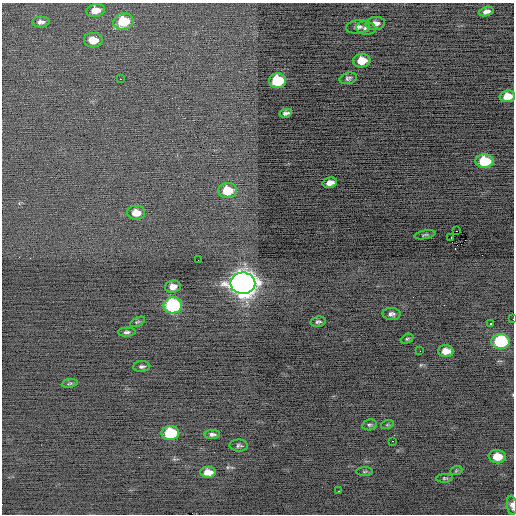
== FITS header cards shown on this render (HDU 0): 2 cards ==
NAXIS1  =                  512 / Axis length
NAXIS2  =                  512 / Axis length

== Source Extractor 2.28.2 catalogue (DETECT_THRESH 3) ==
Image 512 x 512 px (HDU 0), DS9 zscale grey, 1 PNG px = 1 image px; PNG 516 x 516 px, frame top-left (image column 1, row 512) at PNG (2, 3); each listed source drawn as its Kron ellipse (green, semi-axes under 4 px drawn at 4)
Background -0.522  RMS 0.78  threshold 2.34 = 3 sigma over >= 5 px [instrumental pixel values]
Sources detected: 50; all 50 listed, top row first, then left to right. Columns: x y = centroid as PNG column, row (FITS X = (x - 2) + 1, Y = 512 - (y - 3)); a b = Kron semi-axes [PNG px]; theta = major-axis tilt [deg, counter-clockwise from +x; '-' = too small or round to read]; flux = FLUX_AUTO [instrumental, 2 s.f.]
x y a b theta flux
95 10 9 6 10 510
486 11 7 4 16 240
123 21 10 8 10 1800
41 22 9 5 1 190
375 23 9 6 6 330
358 27 12 6 8 250
366 28 10 6 -7 190
93 40 9 7 0 710
362 61 8 6 10 890
348 78 9 5 16 130
120 79 2 2 - 250
277 81 9 7 6 2500
507 96 8 6 5 720
286 113 6 4 11 160
484 161 9 7 0 1900
330 183 7 5 14 320
227 191 9 7 4 1200
136 213 9 7 1 510
457 231 2 2 - 41
425 235 10 4 11 89
451 238 3 2 - 760
198 260 2 2 - 21
243 283 12 10 -1 57000
173 287 8 6 7 360
173 305 9 8 - 6300
391 314 9 6 -3 190
513 319 2 2 - 100
137 322 8 4 26 77
318 322 8 5 7 120
490 324 3 2 - 490
127 332 9 4 2 130
407 339 7 4 27 76
500 342 9 7 0 3200
420 351 3 2 - 41
446 351 8 6 -2 460
142 366 8 5 3 130
70 383 8 4 8 78
369 425 7 5 12 110
387 425 6 4 18 68
170 433 9 7 5 2600
212 434 8 4 1 160
393 441 3 2 - 98
239 446 9 6 -2 130
497 457 8 6 -4 790
456 471 6 4 19 66
208 472 8 5 -1 530
364 472 8 4 1 75
444 478 8 4 6 87
339 491 3 2 - 190
512 505 10 5 -85 200
At the frame edge (FLAGS 8, measured only in part): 3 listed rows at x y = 507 96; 513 319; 512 505